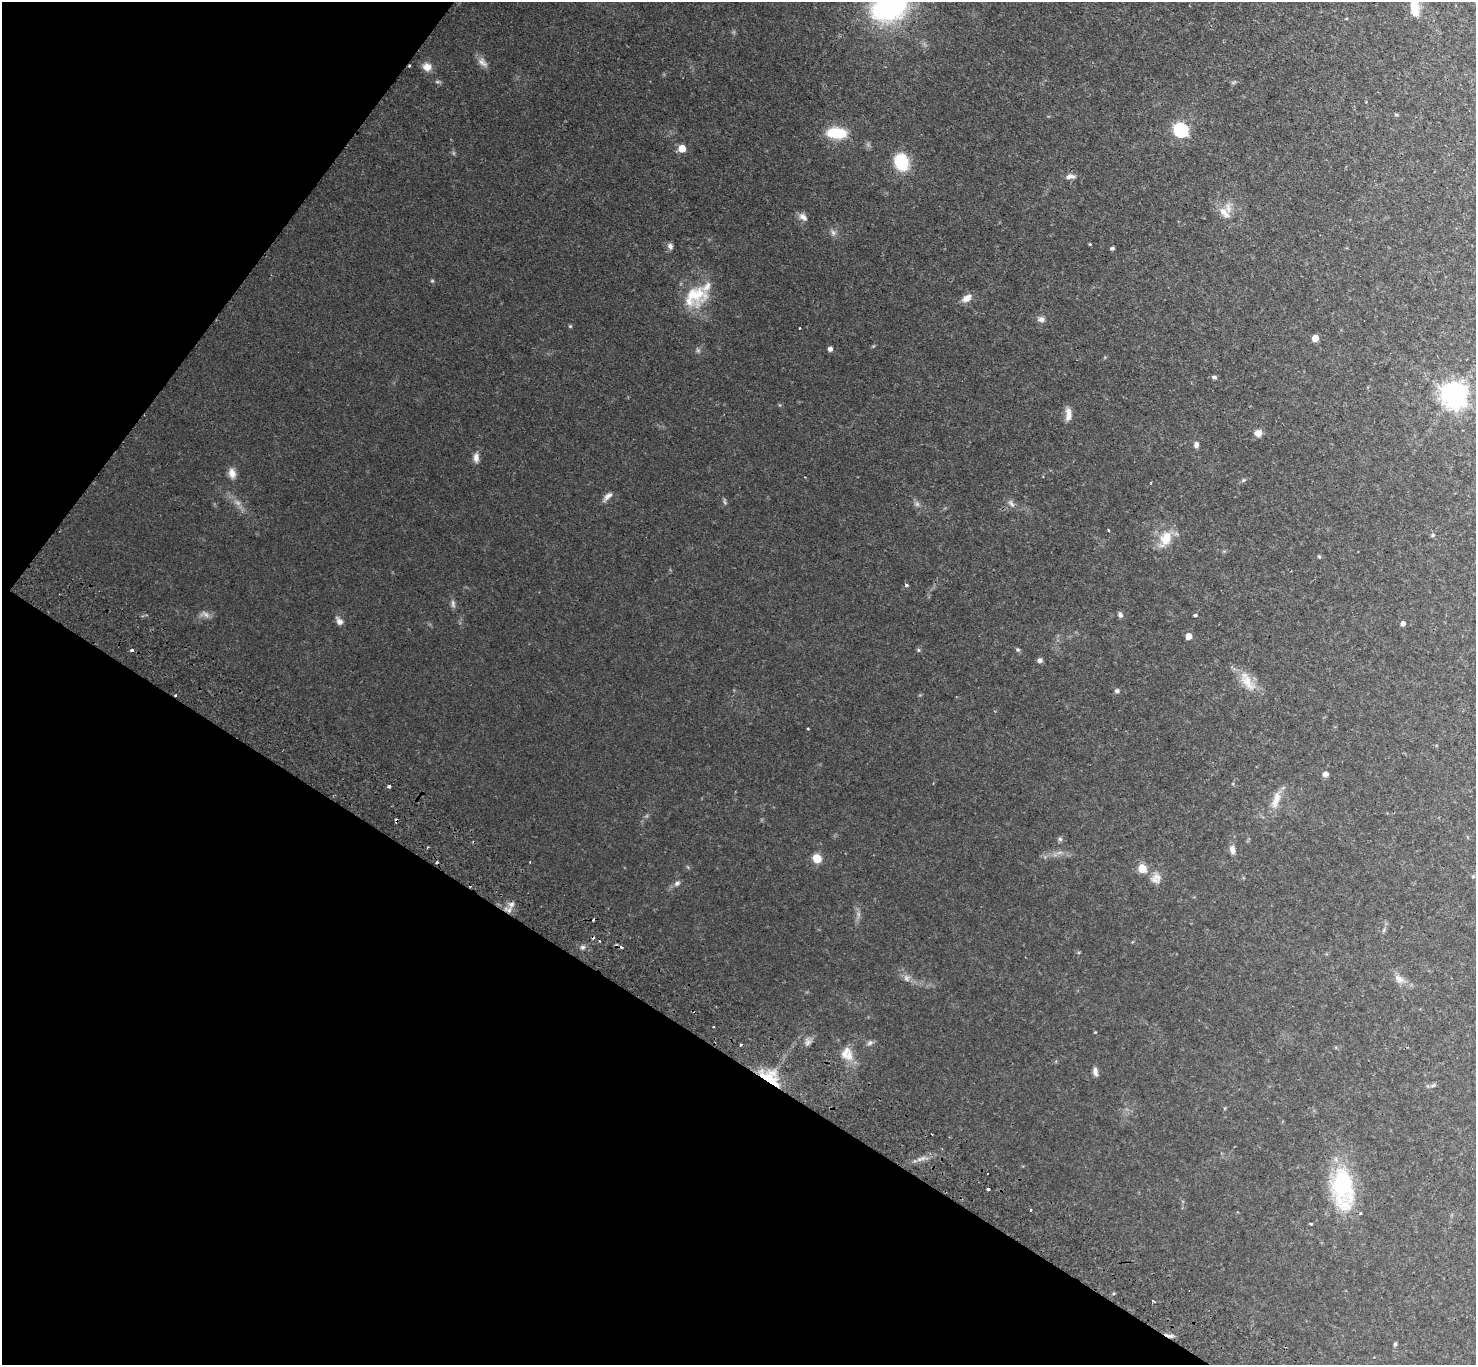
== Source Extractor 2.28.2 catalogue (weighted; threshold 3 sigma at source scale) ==
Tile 9 of 4 x 4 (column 1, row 3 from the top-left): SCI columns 37-1510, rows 1707-3069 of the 5967 x 5999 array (HDU 1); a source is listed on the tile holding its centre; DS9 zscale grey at full resolution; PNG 1478 x 1367 px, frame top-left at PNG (2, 2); no overlay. Shown black and unused: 30% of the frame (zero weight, under 2 of 3 exposures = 3% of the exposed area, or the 3 px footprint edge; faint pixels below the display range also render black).
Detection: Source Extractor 2.28.2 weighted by HDU 2 'WHT'; one run over the whole footprint, this tile lists its part. Background 0.0825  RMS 0.0069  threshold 0.0309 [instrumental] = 3 sigma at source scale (4.5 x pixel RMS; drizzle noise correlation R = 1.50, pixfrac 1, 0.05/0.05 arcsec/px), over >= 5 px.
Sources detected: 100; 4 too faint to see at this stretch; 8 cosmic-ray / hot-pixel residue — not listed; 5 inside a brighter listed object's ellipse — not listed separately; the other 83 listed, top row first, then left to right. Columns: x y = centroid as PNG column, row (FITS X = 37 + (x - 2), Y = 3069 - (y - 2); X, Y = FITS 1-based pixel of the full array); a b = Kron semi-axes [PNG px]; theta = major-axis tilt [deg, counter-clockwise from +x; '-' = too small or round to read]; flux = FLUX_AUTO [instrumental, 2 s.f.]
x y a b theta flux
889 8 27 18 17 140
1414 8 20 10 -80 11
483 63 15 9 -43 4
409 66 3 2 - 0.77
427 67 11 10 - 5.4
1181 130 7 6 - 110
837 133 17 9 -2 28
682 148 5 5 - 12
901 162 14 12 -73 30
1070 176 12 7 1 3.1
1224 213 19 8 -45 6.6
803 217 13 8 -40 3.6
833 232 9 6 -63 2.1
1090 244 3 3 - 0.59
670 246 8 7 - 2.3
1112 248 4 3 - 1.5
695 296 35 25 29 27
967 298 14 8 33 4.9
1041 319 8 8 - 2.4
570 326 5 4 - 0.67
800 328 3 3 - 0.84
1315 338 5 5 - 9.5
830 349 6 6 - 1.7
1214 377 4 3 - 3.6
1454 395 8 8 - 650
1068 414 18 7 90 5
1258 433 7 7 - 5.3
1196 445 6 5 - 2.6
476 458 12 7 -90 3.8
232 473 14 9 -77 4.6
1244 480 5 5 - 0.91
1151 482 3 2 - 0.49
608 496 15 6 47 3.1
1011 504 12 6 -55 2.6
1108 530 3 2 - 0.6
1433 535 5 4 - 0.95
1166 539 22 14 64 14
1319 557 5 4 - 0.79
906 585 4 3 - 2
453 604 12 6 -85 2.1
1120 615 7 6 - 1.8
1195 615 4 3 - 1.7
339 621 12 7 -53 3
1403 623 4 4 - 2.9
1189 636 5 4 - 7.8
132 650 3 3 - 5.4
918 650 6 4 -89 0.89
1018 650 5 5 - 1
1040 660 6 6 - 1.8
1247 681 33 13 -59 13
1117 691 6 6 - 1.4
808 728 3 2 - 0.58
1325 774 7 5 8 2.8
389 786 4 3 - 3.6
1276 800 27 9 73 8.2
1060 839 6 6 - 1.3
427 847 3 3 - 0.77
1232 849 11 6 -78 3.5
817 858 6 6 - 14
1142 869 5 5 - 23
1156 878 15 12 81 5.8
677 883 9 6 28 2
511 904 9 6 42 3.1
1384 930 6 4 71 1
600 941 3 2 - 0.49
583 947 6 5 - 1.5
622 947 3 3 - 5.6
907 978 8 8 - 2.7
1399 979 14 9 -45 5
713 1027 3 2 - 0.67
808 1043 8 6 68 2.5
870 1043 9 5 37 1.8
849 1056 17 10 80 7.4
1095 1072 11 6 -81 2.8
770 1081 26 18 -64 27
1433 1085 7 5 23 1.3
1225 1108 5 3 - 0.62
1343 1186 43 20 -84 71
1031 1210 3 2 - 0.72
1311 1224 3 3 - 1
1153 1301 3 2 - 1.7
1169 1336 13 4 -15 2.5
1395 1344 5 5 - 0.96
Overlapping masked pixels (flux is a lower limit): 4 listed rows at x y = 409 66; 622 947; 770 1081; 1169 1336
Isophote crosses this tile's border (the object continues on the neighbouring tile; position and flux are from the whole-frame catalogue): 2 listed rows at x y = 889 8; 1414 8